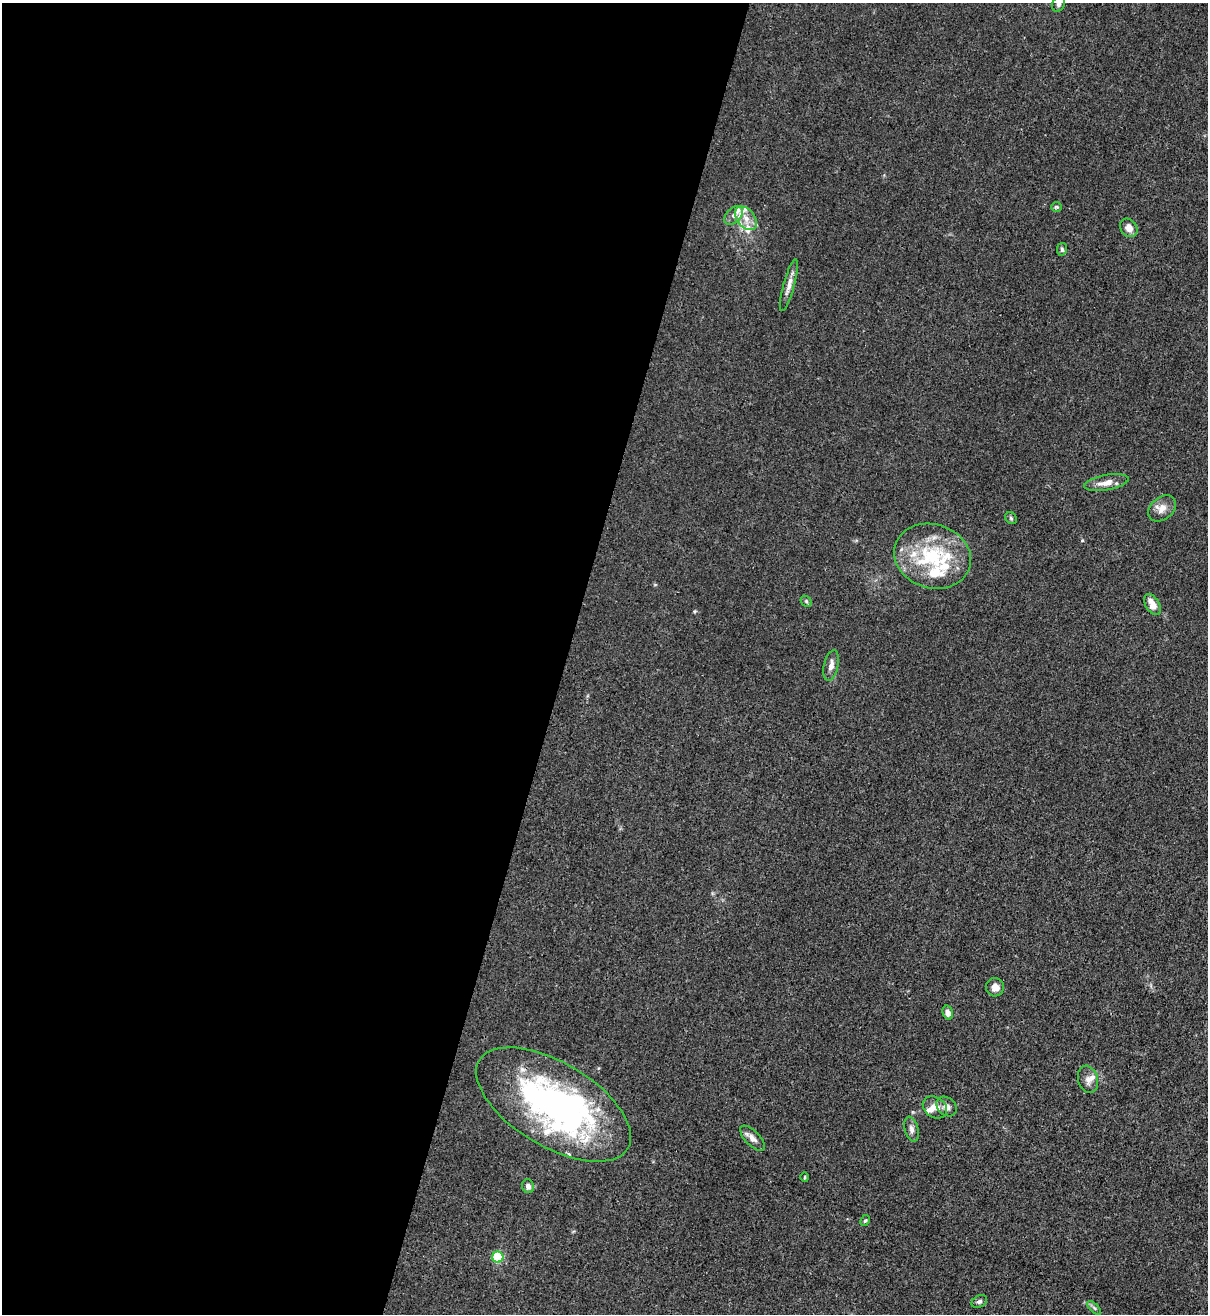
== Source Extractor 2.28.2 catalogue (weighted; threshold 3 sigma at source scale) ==
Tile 5 of 4 x 4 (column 1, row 2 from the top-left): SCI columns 221-1426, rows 2651-3962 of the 5386 x 5316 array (HDU 1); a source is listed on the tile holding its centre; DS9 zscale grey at full resolution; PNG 1210 x 1316 px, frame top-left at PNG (2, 3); each listed source drawn as its Kron ellipse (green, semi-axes under 4 px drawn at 4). Shown black and unused: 47% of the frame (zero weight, under 3 of 4 exposures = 7% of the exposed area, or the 3 px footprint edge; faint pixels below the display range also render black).
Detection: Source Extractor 2.28.2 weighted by HDU 2 'WHT'; one run over the whole footprint, this tile lists its part. Background 0.0298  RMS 0.003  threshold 0.0134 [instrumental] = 3 sigma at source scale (4.5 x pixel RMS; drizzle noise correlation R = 1.50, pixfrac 1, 0.05/0.05 arcsec/px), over >= 5 px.
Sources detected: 42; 3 inside a brighter object's white glare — neither listed nor drawn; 11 inside a brighter listed object's ellipse — not listed separately; the other 28 listed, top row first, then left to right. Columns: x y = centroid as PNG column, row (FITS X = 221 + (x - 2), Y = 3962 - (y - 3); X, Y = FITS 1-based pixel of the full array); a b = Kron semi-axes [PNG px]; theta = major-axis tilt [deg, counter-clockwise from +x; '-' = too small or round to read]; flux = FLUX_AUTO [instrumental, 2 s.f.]
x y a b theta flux
1059 4 8 6 66 0.81
1056 207 5 4 - 0.38
734 215 11 7 45 1.5
746 218 13 9 -51 2.9
1129 228 10 8 -54 2.3
1062 249 6 5 - 0.55
789 285 27 5 75 2.2
1106 483 22 7 10 2.8
1162 508 15 11 39 2.6
1011 518 6 5 - 0.45
932 556 39 32 -17 22
806 601 6 4 -46 0.49
1152 605 11 7 -60 2.6
831 665 15 7 77 1.8
995 987 9 9 - 1.9
948 1013 7 5 -75 1.6
1088 1079 14 10 -73 1.9
553 1104 86 42 -31 95
935 1107 13 10 -33 2.6
947 1107 11 8 -40 1.6
911 1129 13 7 -76 1.3
752 1138 16 7 -46 1.7
805 1177 5 3 - 0.28
528 1186 7 6 - 1.1
865 1221 6 4 61 0.46
498 1257 5 5 - 21
979 1302 8 6 30 0.75
1094 1308 9 3 -45 0.52
Overlapping masked pixels (flux is a lower limit): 1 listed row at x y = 553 1104
Isophote crosses this tile's border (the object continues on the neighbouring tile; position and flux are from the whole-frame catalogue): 1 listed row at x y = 1059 4